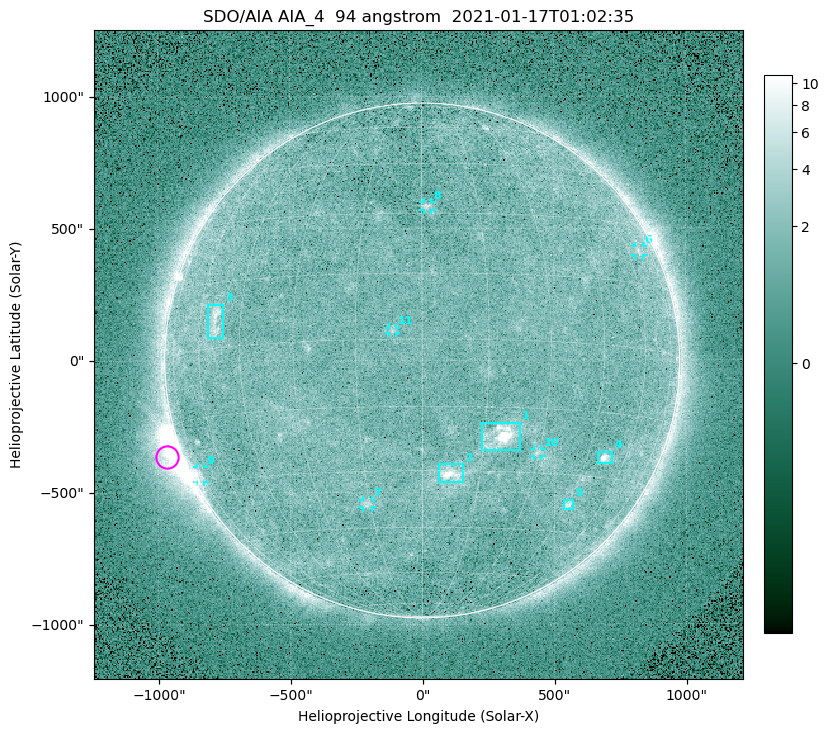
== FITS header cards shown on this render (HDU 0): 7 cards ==
TELESCOP= 'SDO/AIA '
INSTRUME= 'AIA_4   '
WAVELNTH=                   94
WAVEUNIT= 'angstrom'
DATE-OBS= '2021-01-17T01:02:35.12'
CTYPE1  = 'HPLN-TAN'
CTYPE2  = 'HPLT-TAN'

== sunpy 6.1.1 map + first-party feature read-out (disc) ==
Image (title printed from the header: SDO/AIA AIA_4  94 angstrom  2021-01-17T01:02:35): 512 x 512 px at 4.8 arcsec/px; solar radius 976 arcsec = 203 px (full disc in frame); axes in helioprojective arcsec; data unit not stated in the header (colour bar unlabelled)
Orientation: roll -0.138 deg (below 1 deg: not rotated)
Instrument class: DISC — disc imager (sunpy class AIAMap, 94 A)
Bright regions (active regions / flare kernels): reference = the median radial profile (limb darkening/brightening removed); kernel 5 px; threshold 5 sigma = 1.87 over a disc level ~1.65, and >= 1.15x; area >= 9 px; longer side >= 5 px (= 24 arcsec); searched inside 0.97 R_sun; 11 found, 11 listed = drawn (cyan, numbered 1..; 6 of them under ~33 arcsec drawn as corner ticks so the feature stays visible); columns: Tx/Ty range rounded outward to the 10 arcsec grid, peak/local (2 s.f.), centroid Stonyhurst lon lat
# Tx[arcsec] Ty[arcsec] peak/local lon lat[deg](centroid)
1 220..370 -340..-230 12 +19 -22
2 60..160 -460..-390 6.7 +7 -31
3 -810..-750 90..220 4.8 -54 +6
4 660..720 -390..-340 7.2 +52 -25
5 530..570 -570..-530 3.8 +45 -37
6 810..840 390..430 2.6 +66 +23
7 -230..-190 -560..-530 2.9 -16 -38
8 0..40 570..600 3 +1 +32
9 -860..-820 -460..-400 3.1 -75 -27
10 420..450 -360..-330 2.5 +29 -25
11 -130..-100 100..130 2.8 -6 +2
Off-limb structures (1.02-1.3 R_sun): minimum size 50 px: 3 found; the strongest spans PA ~95..130 deg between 1.02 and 1.21 R_sun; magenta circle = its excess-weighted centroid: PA ~110 deg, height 1.06 R_sun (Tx ~-970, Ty ~-370 arcsec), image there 4.5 x the reference